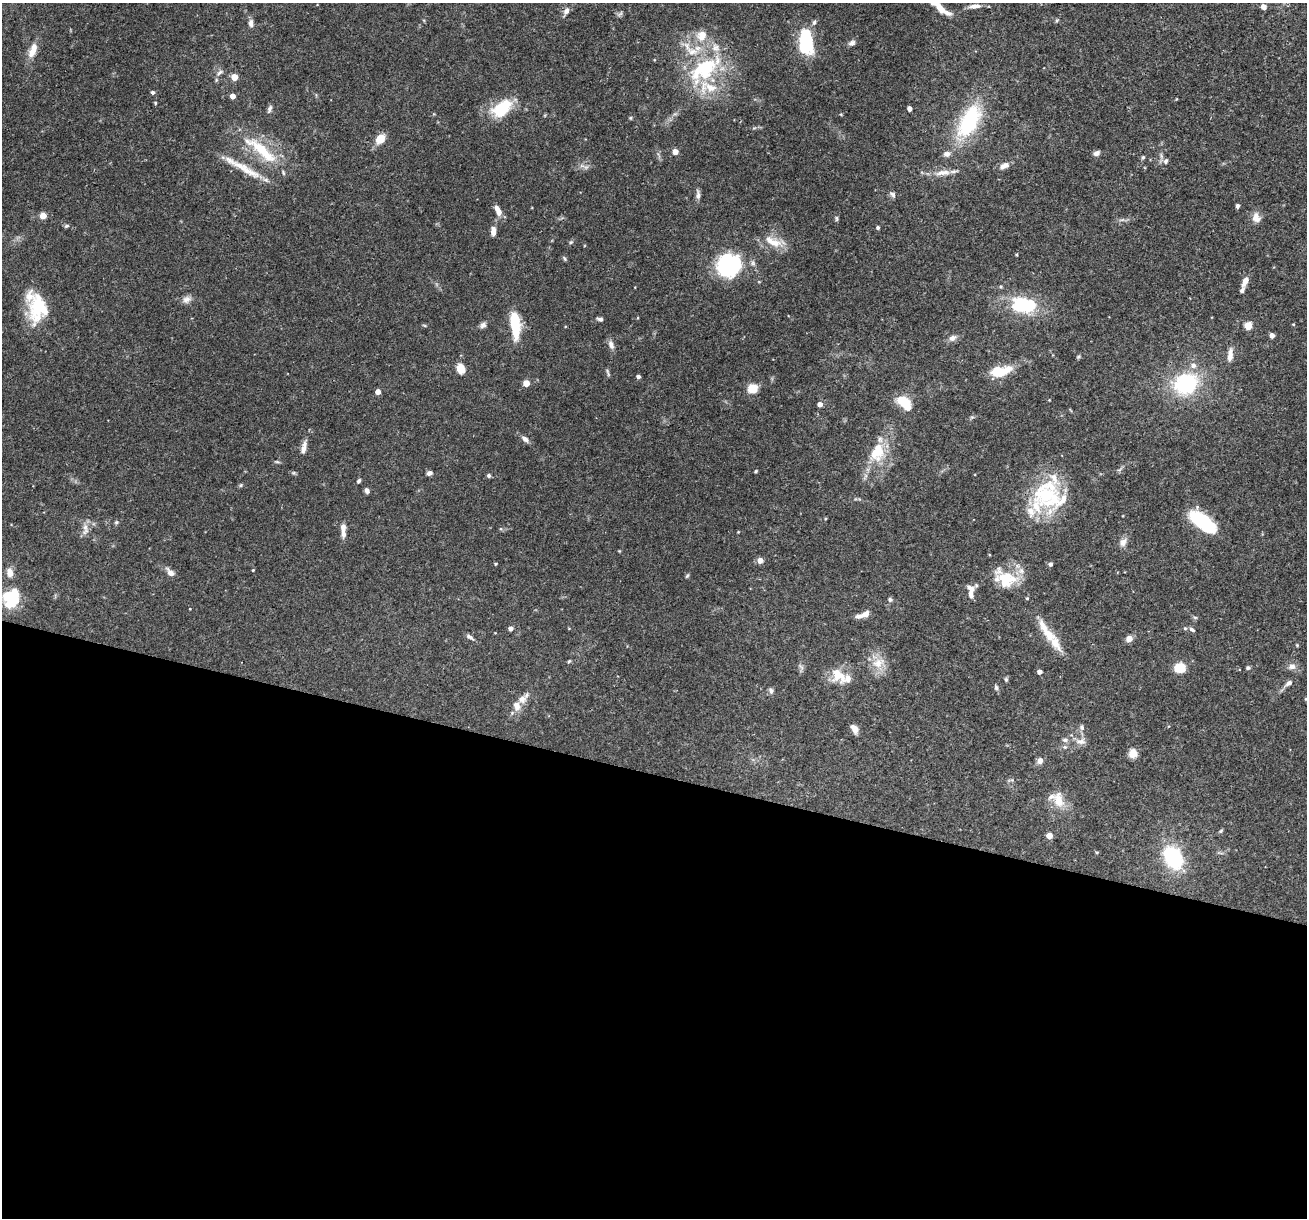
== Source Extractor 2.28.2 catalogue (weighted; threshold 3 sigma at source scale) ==
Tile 14 of 4 x 4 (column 2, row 4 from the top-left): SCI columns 1306-2610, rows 251-1466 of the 5220 x 5238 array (HDU 1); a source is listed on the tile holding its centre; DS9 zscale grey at full resolution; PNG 1309 x 1220 px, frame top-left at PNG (2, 3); no overlay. Shown black and unused: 37% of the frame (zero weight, under 3 of 4 exposures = <1% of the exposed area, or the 3 px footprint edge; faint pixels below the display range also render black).
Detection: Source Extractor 2.28.2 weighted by HDU 2 'WHT'; one run over the whole footprint, this tile lists its part. Background 0.0759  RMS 0.0036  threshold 0.016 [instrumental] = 3 sigma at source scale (4.5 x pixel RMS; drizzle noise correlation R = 1.50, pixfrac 1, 0.05/0.05 arcsec/px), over >= 5 px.
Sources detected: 160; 1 too faint to see at this stretch — not listed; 27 inside a brighter listed object's ellipse — not listed separately; the other 132 listed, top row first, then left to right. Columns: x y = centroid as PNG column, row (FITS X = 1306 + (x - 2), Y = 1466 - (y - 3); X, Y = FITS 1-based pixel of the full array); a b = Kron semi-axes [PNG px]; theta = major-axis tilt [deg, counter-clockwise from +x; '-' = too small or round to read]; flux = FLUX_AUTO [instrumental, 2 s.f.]
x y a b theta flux
975 6 15 6 7 2.2
1264 6 4 4 - 2.7
940 8 28 7 -38 5.1
566 11 9 6 63 1.6
814 22 6 5 - 0.87
251 23 10 6 88 1.4
702 35 8 7 - 5
806 41 26 13 -86 23
852 43 9 6 28 1.2
33 48 19 9 80 3.7
706 68 49 25 44 30
220 72 11 5 37 0.98
234 77 4 4 - 6.7
153 92 4 4 - 0.83
233 96 4 4 - 3.2
155 103 4 4 - 0.38
502 108 27 15 38 14
270 109 12 5 69 1
909 109 4 4 - 2.1
631 118 6 4 90 0.36
969 121 38 19 62 30
380 139 9 7 52 5.8
261 150 58 14 -39 17
675 152 4 4 - 4.6
1096 153 8 6 18 1.3
947 154 9 7 12 1.5
1143 157 5 5 - 0.51
1166 161 8 5 61 0.93
1004 165 12 7 27 2.3
243 167 60 8 -29 8.1
943 173 24 7 8 3.6
892 194 10 6 -49 0.98
698 195 12 6 -83 1.4
1237 206 5 4 - 0.92
498 211 13 6 -64 3
43 216 4 4 - 6.5
837 218 8 4 -90 0.6
1256 218 13 10 -73 2.7
1122 220 7 4 19 0.69
66 226 7 5 16 0.57
878 227 4 4 - 0.63
493 231 10 5 -88 2.4
571 242 5 5 - 0.51
775 243 18 13 -9 5.5
1016 255 3 3 - 0.33
565 259 7 4 -60 0.52
729 265 24 22 26 34
1245 281 13 6 66 2.6
187 299 12 9 26 1.9
1023 305 30 18 -9 20
37 307 44 17 79 15
600 319 6 4 -8 1
1293 324 5 3 - 0.28
424 325 5 3 - 0.36
483 325 8 7 - 1.1
515 325 25 8 -85 16
1248 325 5 5 - 13
1272 335 4 4 - 2.3
952 338 9 7 25 1.8
611 345 11 7 -72 1.8
1230 355 17 6 83 2.7
1078 357 6 4 44 0.47
461 369 12 9 -71 3.7
1000 371 24 11 12 9.1
608 372 11 3 -74 0.55
638 376 4 3 - 0.98
526 383 4 4 - 6.7
1186 384 24 20 28 29
752 389 12 11 - 4.2
378 392 4 4 - 3.5
905 403 12 7 -45 13
820 404 4 4 - 2.5
525 439 11 7 -39 1.4
304 448 20 6 75 2.4
877 452 25 17 73 11
277 462 7 3 -9 0.51
756 471 4 3 - 0.45
429 473 7 5 19 1
489 475 5 5 - 0.66
359 481 5 4 - 0.72
241 485 5 5 - 0.47
367 490 5 4 - 1.4
1045 495 35 33 -12 26
1202 521 27 12 -38 24
116 522 6 5 - 0.54
343 528 11 6 87 2.1
85 529 19 7 87 2.4
738 532 4 3 - 0.26
1123 542 12 8 64 1.9
760 560 5 4 - 3.5
496 564 4 3 - 0.33
1050 564 5 4 - 1.1
253 570 3 3 - 0.32
10 573 11 8 -84 2.5
170 573 12 7 -45 2.1
687 576 7 3 54 0.44
1005 580 25 19 -85 11
971 594 13 6 -86 1.9
11 598 21 17 73 15
890 599 6 6 - 0.75
866 614 9 6 33 1.8
510 628 4 4 - 1.8
1185 628 5 4 - 0.47
1192 629 8 4 -33 0.79
1047 631 43 11 -55 8
470 637 11 5 -33 1.1
1129 639 7 7 - 2.1
1297 645 4 3 - 0.33
569 661 5 3 - 0.39
878 663 19 13 26 5.4
1292 666 9 8 - 1.9
1180 668 12 10 9 6
1248 668 6 5 - 0.63
1039 672 4 4 - 2.1
838 676 25 17 -47 6.9
1006 679 6 4 -70 0.51
1289 683 9 6 31 1.5
996 688 6 5 - 0.8
771 690 7 6 - 1
1306 699 4 3 - 0.31
517 706 13 10 -72 3
1082 727 7 7 - 1.1
855 729 8 5 -52 3.2
1065 740 8 5 -9 0.93
1081 741 14 9 1 2.4
1065 747 7 5 19 0.79
1133 753 10 9 - 2.8
1040 761 6 6 - 2.2
1059 800 23 14 -78 6.2
1221 831 6 4 45 0.44
1049 836 4 4 - 4.6
1173 858 17 11 -62 37
Overlapping masked pixels (flux is a lower limit): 1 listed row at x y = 261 150
Isophote crosses this tile's border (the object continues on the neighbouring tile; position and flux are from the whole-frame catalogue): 2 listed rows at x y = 940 8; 1306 699